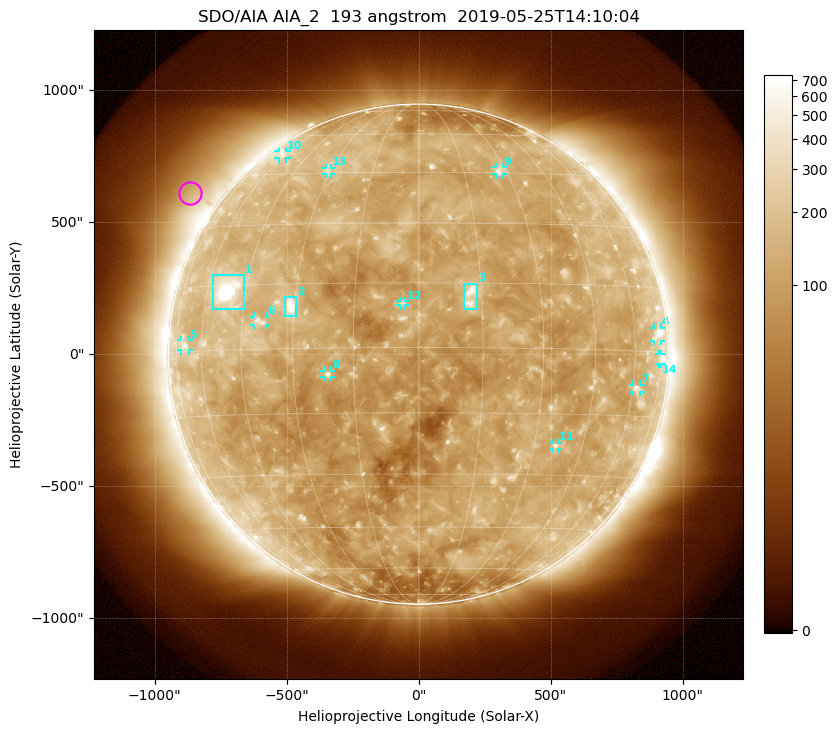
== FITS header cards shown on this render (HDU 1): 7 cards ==
TELESCOP= 'SDO/AIA'
INSTRUME= 'AIA_2'
WAVELNTH=                  193
WAVEUNIT= 'angstrom'
DATE-OBS= '2019-05-25T14:10:04.84'
CTYPE1  = 'HPLN-TAN'
CTYPE2  = 'HPLT-TAN'

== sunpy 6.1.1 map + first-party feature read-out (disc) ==
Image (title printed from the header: SDO/AIA AIA_2  193 angstrom  2019-05-25T14:10:04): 1024 x 1024 px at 2.4 arcsec/px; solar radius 948 arcsec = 395 px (full disc in frame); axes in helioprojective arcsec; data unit not stated in the header (colour bar unlabelled)
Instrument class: DISC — disc imager (sunpy class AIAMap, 193 A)
Bright regions (active regions / flare kernels): reference = the median radial profile (limb darkening/brightening removed); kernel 9 px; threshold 5 sigma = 175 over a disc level ~114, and >= 1.15x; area >= 12 px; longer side >= 9 px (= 22 arcsec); searched inside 0.97 R_sun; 14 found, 14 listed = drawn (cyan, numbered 1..; 11 of them under ~33 arcsec drawn as corner ticks so the feature stays visible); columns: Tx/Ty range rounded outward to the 5 arcsec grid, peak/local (2 s.f.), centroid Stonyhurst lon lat
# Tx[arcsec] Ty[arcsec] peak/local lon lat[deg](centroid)
1 -780..-660 170..300 25 -51 +14
2 -510..-460 145..215 7.9 -31 +10
3 170..225 170..270 6.7 +12 +12
4 890..920 50..100 4.4 +73 +4
5 -900..-870 15..55 3.8 -69 +1
6 -625..-575 110..145 3.6 -39 +6
7 810..840 -145..-115 3.9 +62 -8
8 -355..-330 -90..-60 4.8 -21 -6
9 290..320 680..710 3.3 +28 +46
10 -530..-500 740..770 3 -61 +52
11 505..530 -360..-335 3.3 +36 -23
12 -75..-50 185..205 3.9 -4 +10
13 -350..-330 685..705 2.6 -31 +46
14 910..920 -35..0 2.7 +75 -1
Off-limb structures (1.02-1.3 R_sun): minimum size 162 px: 5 found; the strongest spans PA ~35..70 deg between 1.02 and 1.3 R_sun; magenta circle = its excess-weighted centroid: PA ~55 deg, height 1.12 R_sun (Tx ~-870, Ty ~610 arcsec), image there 2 x the reference